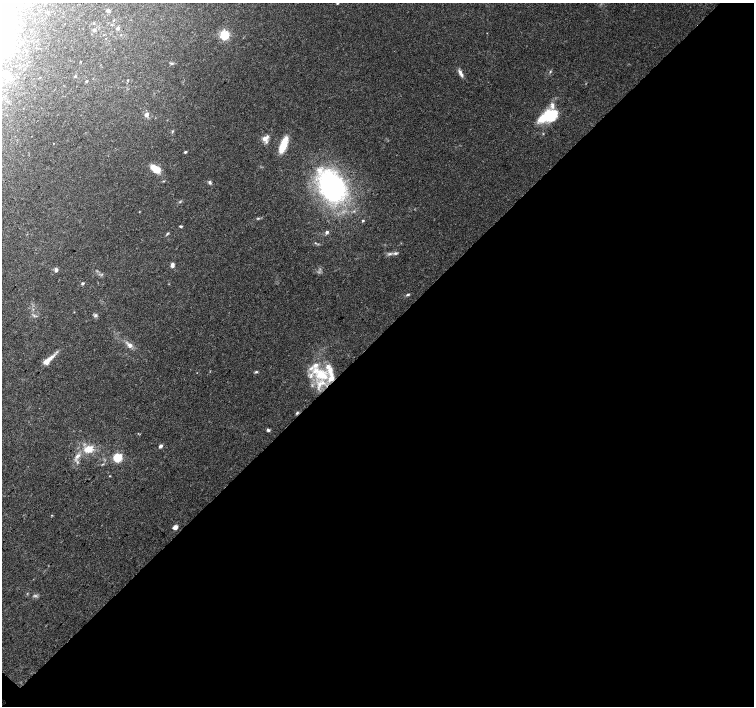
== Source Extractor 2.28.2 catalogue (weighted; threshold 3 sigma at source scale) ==
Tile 12 of 4 x 4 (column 4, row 3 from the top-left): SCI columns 4516-6018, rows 1636-3042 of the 6019 x 6019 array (HDU 1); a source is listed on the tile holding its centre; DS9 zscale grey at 2 x 2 block average (1 PNG px = mean of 2 x 2 image px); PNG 756 x 708 px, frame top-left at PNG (2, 3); no overlay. Shown black and unused: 52% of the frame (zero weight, under 3 of 4 exposures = <1% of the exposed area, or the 3 px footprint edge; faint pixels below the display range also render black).
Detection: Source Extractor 2.28.2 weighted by HDU 2 'WHT'; one run over the whole footprint, this tile lists its part. Background 0.0754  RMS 0.0052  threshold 0.0232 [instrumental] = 3 sigma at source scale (4.5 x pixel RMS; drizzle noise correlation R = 1.50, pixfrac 1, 0.0396/0.0396 arcsec/px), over >= 5 px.
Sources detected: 59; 1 too faint to see at this stretch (2 x 2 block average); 3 inside a brighter object's white glare — not listed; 8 inside a brighter listed object's ellipse — not listed separately; the other 47 listed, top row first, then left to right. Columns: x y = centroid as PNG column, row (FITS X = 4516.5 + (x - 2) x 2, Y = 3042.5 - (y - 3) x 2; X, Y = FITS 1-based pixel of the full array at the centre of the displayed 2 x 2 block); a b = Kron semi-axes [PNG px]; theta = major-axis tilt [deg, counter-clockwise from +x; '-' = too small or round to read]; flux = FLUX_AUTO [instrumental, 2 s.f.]
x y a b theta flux
5 9 17 12 -61 27
108 10 3 3 - 3
94 23 3 2 - 0.65
118 28 5 4 - 2.2
94 30 4 4 - 1.9
121 35 3 2 - 0.54
224 35 3 3 - 130
172 63 4 3 - 1.5
550 71 3 3 - 1.1
460 73 11 4 -62 4.8
75 76 3 2 - 1.8
7 77 4 3 - 1.6
128 80 3 2 - 0.65
86 81 3 3 - 1.6
147 114 6 5 - 4.4
548 115 26 9 31 42
172 131 4 2 - 1.2
264 139 8 6 28 7.2
283 144 17 6 69 24
185 152 3 3 - 1.8
155 169 10 5 -32 21
210 182 5 4 - 2.4
332 187 25 17 -61 280
258 218 3 2 - 1
363 221 3 3 - 1.5
181 226 5 2 - 1.3
327 232 4 3 - 2.9
167 234 5 2 - 1.3
315 243 3 3 - 0.99
396 253 5 4 - 2.3
390 254 5 3 - 2.3
172 265 5 3 - 4.8
56 270 4 4 - 3.1
83 283 3 2 - 2.6
408 295 6 3 17 1.7
96 315 5 4 - 2.4
130 345 7 5 -38 5.5
48 360 16 5 41 14
256 372 4 3 - 1.6
321 375 20 13 -32 41
297 413 4 3 - 1.5
268 430 4 4 - 2.2
161 446 3 3 - 4.6
89 449 12 8 24 16
77 456 9 4 37 4.8
118 457 3 3 - 110
175 527 3 3 - 16
Isophote crosses this tile's border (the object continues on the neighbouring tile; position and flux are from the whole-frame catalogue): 1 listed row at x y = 5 9
Diffuse or blended objects may show on this block-average render without a row.